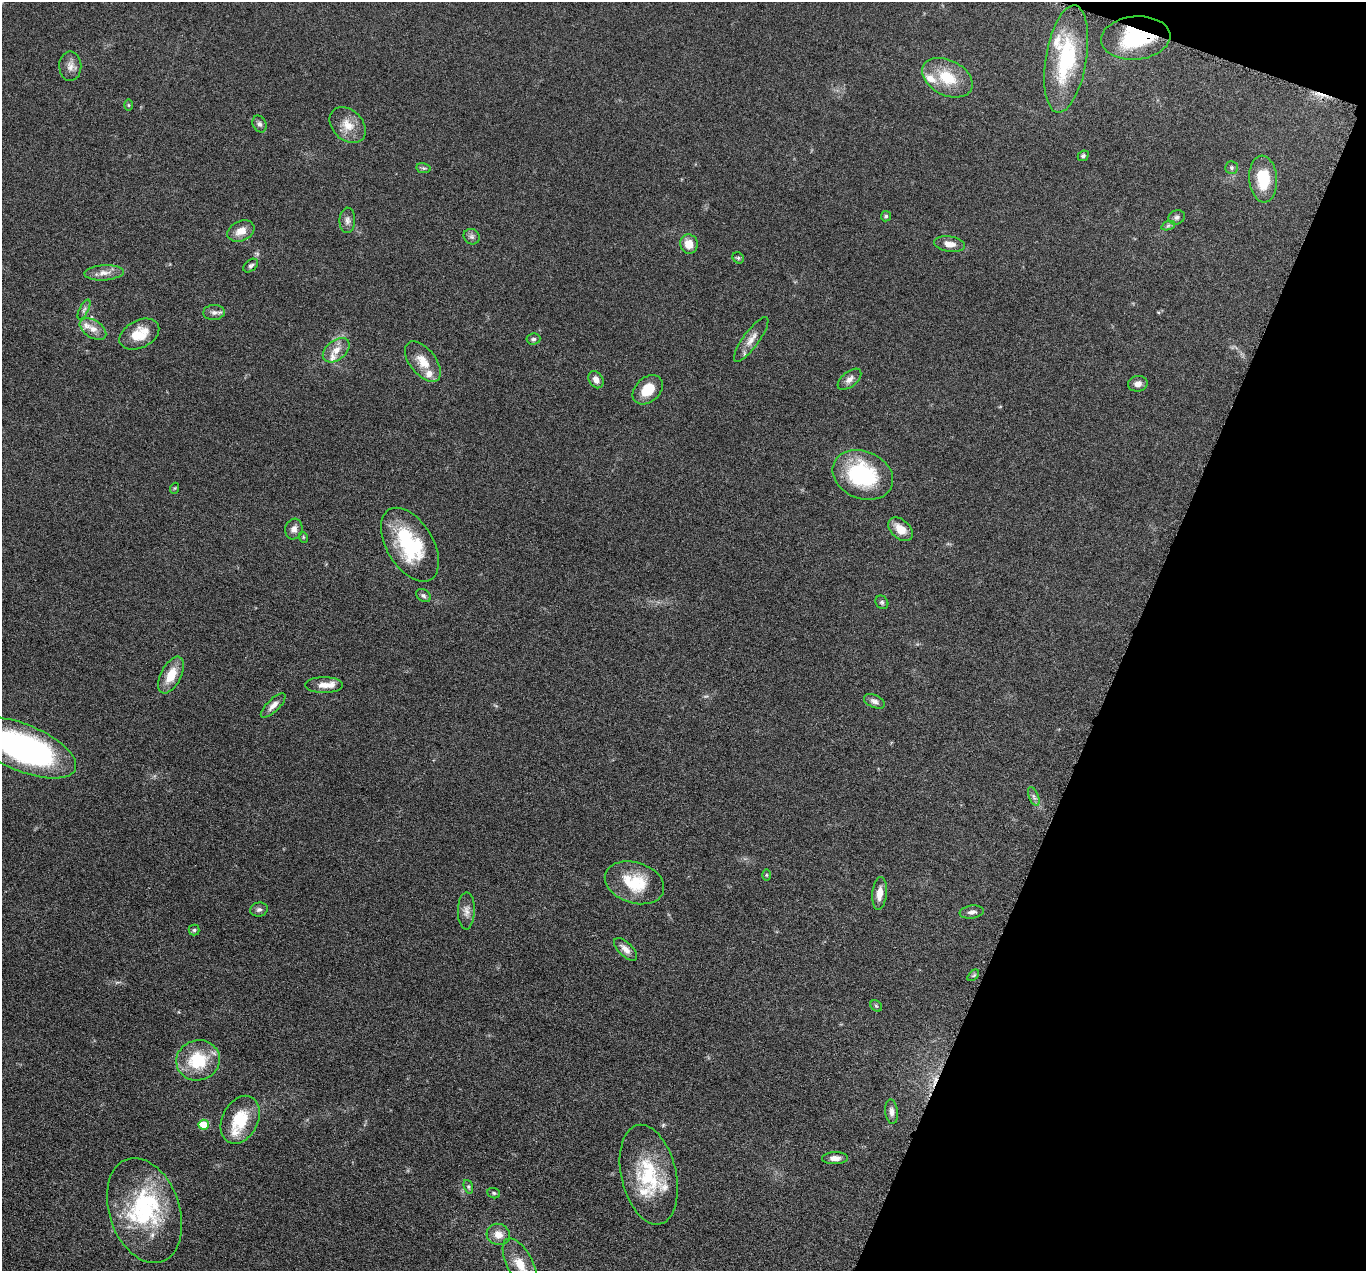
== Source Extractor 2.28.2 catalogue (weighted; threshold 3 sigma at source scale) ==
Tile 8 of 4 x 4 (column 4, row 2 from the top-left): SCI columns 4099-5462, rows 2807-4075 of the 5469 x 5483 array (HDU 1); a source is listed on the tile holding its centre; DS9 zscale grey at full resolution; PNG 1368 x 1273 px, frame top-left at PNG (2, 2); each listed source drawn as its Kron ellipse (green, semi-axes under 4 px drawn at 4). Shown black and unused: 18% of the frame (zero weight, under 4 of 8 exposures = <1% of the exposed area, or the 3 px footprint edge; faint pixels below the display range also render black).
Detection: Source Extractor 2.28.2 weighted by HDU 2 'WHT'; one run over the whole footprint, this tile lists its part. Background 0.0374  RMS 0.004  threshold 0.0162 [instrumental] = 3 sigma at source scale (4.09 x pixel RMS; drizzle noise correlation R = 1.36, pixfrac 0.8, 0.05/0.05 arcsec/px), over >= 5 px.
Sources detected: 80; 1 inside a brighter object's white glare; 1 cosmic-ray / hot-pixel residue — neither listed nor drawn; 9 inside a brighter listed object's ellipse — not listed separately; the other 69 listed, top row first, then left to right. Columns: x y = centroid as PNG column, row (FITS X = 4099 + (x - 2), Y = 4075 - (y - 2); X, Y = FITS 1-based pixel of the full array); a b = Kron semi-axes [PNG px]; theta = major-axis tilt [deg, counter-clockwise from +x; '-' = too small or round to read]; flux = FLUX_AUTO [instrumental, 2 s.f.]
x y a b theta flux
1136 38 35 21 5 24
1066 59 54 20 80 33
70 66 15 11 -89 2.7
947 78 27 17 -27 12
128 105 6 4 -89 0.42
260 124 9 6 -65 1.2
348 125 20 15 -45 5.8
1083 156 6 5 - 0.67
423 168 7 5 -10 0.68
1232 168 6 6 - 0.77
1263 179 23 14 -86 12
886 216 5 5 - 0.72
1177 217 8 7 - 1.1
347 220 12 8 88 1.7
1168 226 7 4 20 0.76
241 231 14 10 23 4.2
472 237 8 7 - 1.2
689 244 10 8 -77 4.6
949 244 15 7 -9 2.9
738 258 6 5 - 0.51
251 266 8 5 40 0.92
104 273 20 7 3 3.1
84 310 11 4 63 1
214 312 11 7 5 1.7
93 329 15 9 -32 3.2
139 334 21 13 27 8.1
533 339 7 5 5 0.85
751 339 27 8 54 3.6
336 350 15 9 38 3.8
423 362 24 13 -51 6.3
849 379 14 7 40 2.1
596 380 9 7 -59 2.3
1138 384 10 7 10 2.1
648 390 17 12 43 7.2
863 475 31 23 -23 33
175 488 5 3 - 0.34
294 529 10 8 73 1.8
901 529 14 9 -42 4.7
303 537 6 3 -72 0.35
410 545 41 23 -59 29
423 596 8 6 -34 0.96
882 602 7 6 - 0.77
171 675 20 10 63 7.1
324 685 19 8 0 3.8
874 701 11 6 -24 1.5
273 705 16 6 44 2.3
23 748 56 23 -23 99
1034 796 10 5 -68 1.1
766 875 6 4 -90 0.46
634 883 30 20 -18 15
880 893 16 7 84 3.8
259 910 9 7 13 1.2
466 911 18 8 89 2.7
972 912 12 6 8 1.5
194 930 5 5 - 0.58
626 949 15 7 -45 2.3
973 975 7 4 45 0.55
876 1006 6 5 - 0.6
198 1060 22 20 15 17
892 1112 12 6 -84 1.8
240 1120 25 18 63 14
204 1125 5 5 - 11
835 1158 13 6 2 2.4
649 1175 51 27 -77 25
468 1187 7 4 -71 0.65
494 1193 6 5 - 0.63
144 1210 54 35 -71 38
498 1234 12 10 -23 3.7
520 1264 28 13 -63 7.6
Overlapping masked pixels (flux is a lower limit): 1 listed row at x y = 1136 38
Isophote crosses this tile's border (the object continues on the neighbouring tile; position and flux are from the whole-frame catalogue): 2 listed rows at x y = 23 748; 520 1264